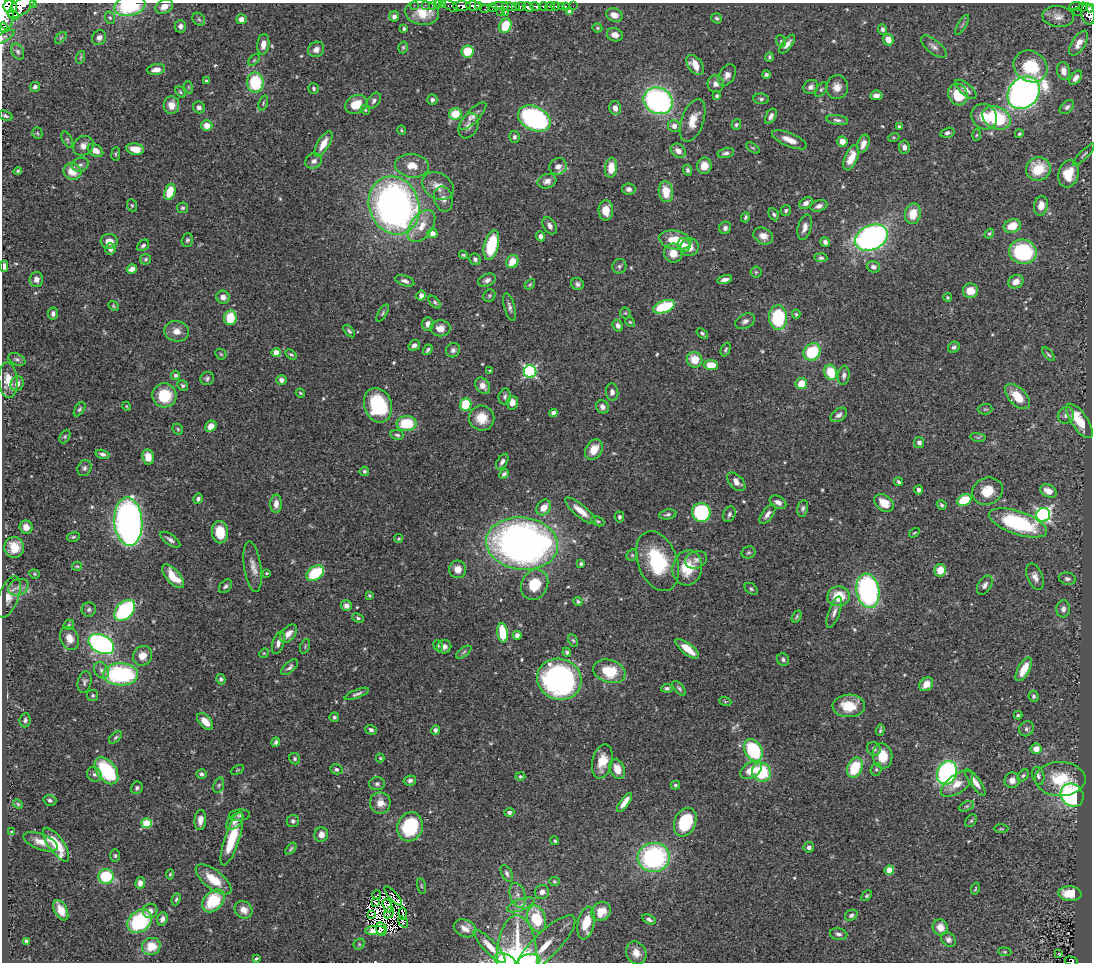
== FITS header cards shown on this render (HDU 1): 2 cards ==
NAXIS1  =                 1090
NAXIS2  =                  960

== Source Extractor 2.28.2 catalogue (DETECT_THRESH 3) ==
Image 1090 x 960 px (HDU 1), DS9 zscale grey, 1 PNG px = 1 image px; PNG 1094 x 964 px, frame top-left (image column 1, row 960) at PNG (2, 3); each listed source drawn as its Kron ellipse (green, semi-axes under 4 px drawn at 4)
Background 0.446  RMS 0.021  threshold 0.0623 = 3 sigma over >= 5 px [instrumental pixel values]
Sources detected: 562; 11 with non-positive FLUX_AUTO (blend fragments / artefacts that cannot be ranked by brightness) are neither listed nor drawn; of the other 551, the 500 brightest by FLUX_AUTO listed and drawn (51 fainter detections omitted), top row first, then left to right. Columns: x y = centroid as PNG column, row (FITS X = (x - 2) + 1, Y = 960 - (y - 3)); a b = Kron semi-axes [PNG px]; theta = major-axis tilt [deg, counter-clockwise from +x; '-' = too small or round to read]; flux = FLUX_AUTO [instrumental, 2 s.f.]
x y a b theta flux
34 4 3 2 - 54
414 5 2 2 - 4.3
425 5 3 2 - 4.4
432 5 2 2 - 5.6
438 5 2 2 - 3.6
442 5 3 2 - 9.6
478 5 3 3 - 73
22 6 16 7 37 750
130 6 16 10 11 100
450 6 9 3 -32 9.1
462 6 9 4 -3 290
473 6 7 4 -5 350
500 6 8 3 1 88
509 6 7 3 -15 120
516 6 3 3 - 50
521 6 5 3 - 71
535 6 5 3 - 87
543 6 4 3 - 100
550 6 5 3 - 120
555 6 4 3 - 120
562 6 3 2 - 29
565 6 3 3 - 11
573 6 3 2 - 1.9
1076 6 7 3 4 59
10 7 7 6 - 570
164 7 9 6 28 12
493 7 4 3 - 63
528 7 5 4 - 310
1083 7 4 3 - 20
1090 8 4 3 - 110
4 9 20 9 -81 2000
485 9 4 4 - 35
1077 11 2 2 - 2.7
500 12 2 2 - 5
570 12 4 4 - 9.9
422 13 17 12 -9 29
505 13 3 2 - 5.2
1088 14 11 6 -79 240
13 15 6 4 -28 120
614 15 8 6 -20 12
394 16 5 5 - 6.2
1058 17 16 10 -6 11
110 18 6 5 - 2.5
717 18 5 5 - 2.7
199 19 7 5 -46 2.8
241 19 5 5 - 6.9
962 25 11 3 59 2.6
180 26 6 6 - 5.3
505 26 7 6 - 41
3 27 4 3 - 30
597 28 5 4 - 1.8
404 29 3 3 - 3.2
882 29 5 4 - 3.8
615 35 8 6 -17 10
4 37 12 4 31 3.1
61 38 7 4 45 2.1
99 38 8 6 53 6.3
888 40 6 5 - 17
781 41 6 4 -71 1.9
1079 43 14 6 58 11
263 44 10 6 83 9.2
787 44 11 5 52 8
403 47 6 4 74 2
934 47 15 6 -39 7.3
316 49 8 7 - 7.4
468 51 6 6 - 43
18 52 8 5 -61 3.5
81 57 6 4 71 1.6
769 57 5 4 - 2.3
254 60 7 4 45 1.9
695 65 11 7 -54 17
1031 66 18 15 -35 61
156 70 9 5 10 9.6
1064 71 9 6 -80 10
727 75 11 7 60 8.9
766 75 4 3 - 3.5
1076 78 8 5 52 7.2
206 81 3 3 - 2.4
255 83 10 8 -89 74
716 84 8 8 - 8.3
35 87 5 5 - 4.1
188 87 6 4 -71 1.6
811 87 7 6 - 6.2
837 87 12 11 - 13
314 88 5 5 - 2.4
821 89 8 5 52 3
966 89 13 5 -40 8.2
180 92 6 4 -51 2.1
1024 93 18 14 48 1100
958 94 11 9 -67 41
876 95 6 5 - 7.5
717 96 4 3 - 3.4
761 99 8 5 -5 3.7
432 100 5 5 - 3.6
374 101 9 6 54 4.6
658 101 15 12 -30 340
263 103 8 4 70 2.5
356 104 11 9 30 23
171 105 9 7 -90 14
199 107 6 5 - 4.4
1067 107 8 5 43 4.1
615 108 7 5 -79 9.2
365 110 5 4 - 1.7
455 114 6 5 - 36
5 116 7 4 -20 3.2
473 116 18 6 46 8.2
771 116 8 5 62 6.5
984 117 13 12 - 23
534 118 17 12 -26 230
996 118 15 11 -26 100
693 120 22 11 71 22
837 120 11 5 -7 4.6
736 124 5 4 - 2.5
207 126 5 5 - 15
469 126 13 9 65 10
674 126 6 6 - 8.9
899 126 3 3 - 3.4
401 130 5 3 - 1.6
37 133 5 5 - 2
947 133 7 5 14 3.8
1019 134 4 4 - 2.3
976 135 5 3 - 1.6
514 137 6 5 - 3.8
894 137 6 3 18 1.7
67 139 9 5 -62 2.9
789 140 19 6 -23 15
842 142 5 5 - 13
323 144 14 6 58 18
863 144 9 6 71 10
83 146 11 9 38 9.8
904 147 6 5 - 5.6
753 148 8 4 -35 2
135 149 9 5 -10 17
95 151 8 6 -31 12
678 151 8 6 -35 9.1
726 153 8 5 12 4.7
116 154 7 3 83 1.8
1084 155 15 2 45 2.5
851 158 13 6 68 20
314 161 9 7 25 6.8
80 165 8 6 21 4.7
412 166 17 12 -7 19
558 166 9 8 - 11
704 166 8 7 - 19
611 168 10 6 85 23
1038 169 12 11 - 42
688 170 5 4 - 3.6
18 171 4 3 - 2.4
72 171 9 8 - 25
1068 174 14 10 74 28
547 181 9 7 18 8.6
438 186 16 12 -31 17
629 189 6 5 - 5.1
170 192 8 5 72 37
666 192 10 7 -82 28
443 199 13 9 -75 9.1
806 203 7 5 33 6.8
132 205 6 5 - 2.2
394 205 30 25 -68 710
819 206 8 5 18 6.5
1041 206 10 7 78 13
183 208 5 5 - 2.6
786 210 5 5 - 2.9
606 211 10 7 89 16
774 214 6 4 -60 2.8
913 214 10 8 75 25
745 217 5 4 - 2.9
421 226 18 10 54 25
550 226 9 6 -58 6.8
1012 226 9 6 19 25
805 227 13 6 76 8.9
725 228 6 6 - 4.2
432 233 5 5 - 12
989 234 5 4 - 2
541 236 5 4 - 5.1
763 236 10 8 -27 11
871 238 17 12 24 440
187 240 7 5 71 3.1
675 240 16 9 -10 35
109 241 8 7 - 14
825 242 5 4 - 5.1
143 245 6 5 - 3.5
491 245 15 7 76 78
684 245 7 6 - 8.1
689 247 9 8 - 15
110 249 5 5 - 5.4
1023 252 14 12 -12 130
673 253 9 9 - 19
464 255 4 3 - 1.9
821 258 6 4 -3 3.1
146 259 5 5 - 2.6
475 259 6 5 - 4.2
512 262 7 5 60 25
4 266 5 4 - 6.1
619 266 7 7 - 3.9
873 267 7 5 -18 5.8
132 269 5 4 - 9
756 272 5 5 - 2
36 279 7 7 - 7
487 280 9 6 23 5.7
725 280 7 4 12 5.8
405 281 10 5 -18 5.5
1016 282 8 6 30 13
530 284 6 4 40 1.8
577 284 6 6 - 4.2
970 291 7 7 - 20
421 296 5 4 - 6.3
489 296 6 5 - 2.4
223 297 6 6 - 9.2
947 297 4 4 - 1.7
435 302 8 4 -48 2.9
113 306 6 4 -42 1.8
510 307 14 5 -76 5.3
664 307 11 6 20 83
53 313 6 5 - 4.2
383 313 10 4 59 2.8
625 313 5 5 - 2.2
796 314 4 4 - 2
778 317 12 9 -88 88
230 318 7 6 - 42
745 321 10 7 28 6.2
630 322 5 4 - 1.7
428 324 6 5 - 7.9
618 326 6 5 - 6.3
440 328 10 8 0 11
176 331 12 10 -14 12
349 331 7 4 -49 2.7
702 333 6 4 -40 2.7
414 345 6 5 - 5.1
954 347 6 5 - 4.1
726 349 7 4 66 2.5
428 350 6 3 53 2.9
453 350 7 6 - 4.7
276 352 4 4 - 17
812 352 9 8 - 75
221 354 6 5 - 1.9
1048 354 8 3 -49 2.3
291 355 6 4 -35 2.3
17 359 9 5 -25 3.6
695 360 8 7 - 26
711 365 7 5 -2 26
490 371 4 4 - 2.5
530 371 6 6 - 200
831 372 8 6 -72 44
176 375 4 4 - 3.9
844 375 10 6 83 4.8
207 379 7 6 - 3.6
8 380 18 9 -86 20
281 380 5 5 - 6
17 384 8 6 62 7.8
801 384 6 5 - 24
183 385 5 5 - 3.2
483 386 9 6 -55 9.3
612 392 8 6 -85 6.7
300 393 5 3 - 1.7
164 395 12 12 - 52
1017 396 15 8 -46 31
505 397 8 6 78 3.7
512 403 7 5 81 13
466 404 6 5 - 53
378 405 17 13 -72 120
127 406 5 3 - 1.6
602 407 7 6 - 6.9
79 409 8 4 58 2.8
985 409 7 5 1 2.3
553 413 4 4 - 11
839 415 9 6 37 6.1
1066 415 8 8 - 7
482 418 13 12 - 26
1080 421 20 8 -56 38
407 423 10 7 1 61
211 426 6 5 - 11
178 429 6 4 -46 2
397 435 7 5 -10 3.1
65 436 7 5 63 2.7
978 437 8 4 -8 2.5
919 442 5 5 - 4.4
594 450 11 8 59 21
103 454 7 4 -14 4.5
148 457 8 6 -82 14
502 462 9 5 58 5.3
84 468 8 6 66 4.1
364 471 5 4 - 2.7
504 474 5 3 - 3.5
736 482 11 6 -46 10
898 482 4 3 - 3.3
918 490 4 4 - 4.3
987 491 15 13 25 31
1049 491 9 6 -27 15
198 499 5 4 - 3.8
964 500 7 5 25 58
778 502 9 6 -28 6.8
884 503 11 7 -37 23
276 504 9 5 88 9.3
942 505 5 4 - 2.8
544 508 8 6 52 17
803 508 8 5 76 3.6
580 511 19 6 -40 17
701 512 9 9 - 130
668 514 9 5 10 3.3
729 514 8 5 68 4.1
767 514 11 5 54 6.8
1043 515 7 7 - 330
619 517 5 4 - 3.2
598 521 7 4 -27 2.5
128 522 24 14 -85 700
1018 523 30 11 -19 160
26 527 7 6 - 12
220 532 11 8 -83 35
914 533 6 3 34 1.7
73 537 6 5 - 2.3
399 539 4 4 - 2.2
170 540 12 5 -36 4.9
522 544 36 26 -6 900
14 547 10 10 - 26
748 552 7 6 - 2.8
632 555 6 5 - 2.3
696 560 11 8 19 6.8
657 561 31 20 -69 92
581 564 3 3 - 2.4
77 566 5 4 - 1.9
253 567 25 8 -82 13
687 568 17 14 78 40
458 569 9 8 - 14
940 570 6 5 - 22
267 573 3 3 - 1.7
315 573 9 6 36 68
34 574 5 4 - 1.7
173 576 15 6 -48 29
1035 577 14 7 -67 8.8
1067 579 9 6 -12 3.9
535 584 15 13 60 40
985 585 10 6 57 6.1
225 586 8 5 49 3.5
18 587 10 8 24 7.9
751 589 7 5 -37 2.8
868 591 17 11 -80 290
369 595 4 3 - 2
839 596 11 10 - 39
8 597 22 10 69 16
578 601 5 4 - 2.6
346 606 5 5 - 7.2
89 609 7 7 - 3.7
1063 609 8 7 - 6.2
125 610 12 8 46 160
834 612 16 5 70 7.3
797 616 6 4 61 2.2
358 618 6 4 -24 3
69 625 6 5 - 2.1
503 633 10 5 -84 50
288 634 10 6 48 12
517 635 4 4 - 6.5
69 638 12 9 -68 14
573 640 7 4 -61 2
278 643 12 5 72 7.7
101 644 13 9 -27 350
305 646 7 4 67 2.1
438 646 6 4 -66 2
444 647 7 6 - 6.2
687 649 14 5 -38 24
464 652 9 4 36 3.1
567 652 4 4 - 2.7
264 653 5 4 - 1.6
142 656 10 9 - 13
783 660 6 5 - 3.4
290 667 10 5 41 4.3
1024 669 13 5 61 26
101 670 9 7 -53 5.7
609 671 16 11 -17 50
120 674 17 11 -2 180
221 679 5 4 - 3.1
559 679 22 20 -20 350
84 682 10 7 76 4.1
926 684 7 6 - 16
667 688 6 4 7 3.5
679 688 9 4 -48 2.9
357 694 13 3 22 4.2
93 695 5 5 - 2.5
1034 696 5 5 - 3.1
725 701 6 4 -20 1.9
849 706 16 11 2 38
1018 715 4 3 - 2.1
334 717 5 4 - 2.6
25 720 7 5 82 3.5
205 722 10 5 -47 16
1026 729 8 7 - 4
371 730 6 4 -17 3.7
435 730 5 4 - 3.8
880 730 6 3 73 2.3
115 737 8 4 44 2.6
276 742 4 3 - 3.2
874 749 7 6 - 5.3
1036 749 5 5 - 11
753 750 12 8 -63 120
882 756 12 9 -82 32
380 758 4 4 - 1.6
295 759 6 5 - 2.7
602 761 17 10 76 22
855 768 10 7 66 57
336 769 6 5 - 3.3
617 769 10 7 -67 17
876 769 6 5 - 2.7
237 770 7 4 27 1.7
751 770 11 7 29 21
106 771 15 9 -54 100
761 772 10 9 - 74
947 773 12 9 66 280
94 774 8 7 - 3.9
201 774 5 4 - 3.4
1023 775 7 4 48 2.6
520 776 5 4 - 1.9
1038 776 9 6 -76 4.4
1060 779 25 17 -1 52
1012 780 8 7 - 9.4
410 781 6 5 - 4.5
975 782 16 5 -54 11
377 784 7 6 - 3.6
957 784 19 9 35 19
219 785 8 5 71 2.8
675 785 5 4 - 2.1
137 788 6 5 - 3.8
1072 795 12 10 -46 200
50 800 6 5 - 3.4
625 802 11 4 54 14
380 803 10 10 - 15
18 804 5 4 - 1.7
967 806 8 4 26 2.8
509 812 5 4 - 3.7
239 815 11 5 6 4.6
200 820 10 6 84 9.3
235 821 10 6 43 7.5
293 821 6 6 - 3.4
971 821 7 5 53 2.3
685 822 15 10 66 89
147 823 5 5 - 71
410 827 15 12 69 100
1001 829 7 3 -1 1.6
12 832 4 4 - 2.1
321 835 7 7 - 10
232 839 28 7 72 53
555 841 4 4 - 2.2
41 842 18 7 -21 15
56 845 20 7 -54 39
809 847 5 5 - 3.9
291 849 7 4 52 2.4
115 856 6 5 - 2.9
654 857 16 14 8 210
889 870 4 4 - 38
507 873 9 5 -62 4
170 874 5 4 - 1.6
106 876 8 7 - 69
213 879 21 9 -38 36
554 881 5 4 - 1.7
140 883 6 5 - 7.2
421 886 8 3 -77 1.8
975 889 6 3 75 1.8
542 892 7 7 - 7.3
1070 894 11 7 -5 30
377 895 4 2 - 1.9
518 895 12 7 -73 8.6
393 896 12 4 -48 1.6
867 896 6 4 45 2.4
176 899 6 4 66 2.3
213 901 13 9 45 66
375 903 4 2 - 2.5
521 905 15 5 21 7
387 906 7 4 -74 3.6
61 910 11 6 -63 17
243 910 9 8 - 12
150 911 7 7 - 8.1
601 912 10 9 - 21
389 913 6 3 58 3.4
371 914 4 3 - 1.9
403 914 6 2 -85 2.8
851 915 7 5 33 3.7
162 919 7 5 69 6.3
537 919 14 9 -73 55
649 919 7 4 -28 3.7
140 921 13 10 39 130
403 922 6 3 -54 1.9
586 923 16 8 79 36
940 927 8 7 - 15
465 928 11 8 -24 10
381 929 7 5 -76 4.1
376 931 10 4 3 3.7
839 934 9 6 -11 4.5
948 939 8 6 -44 5
26 941 4 3 - 3.5
359 944 6 5 - 2
151 946 9 8 - 29
490 946 22 6 -47 14
545 946 41 13 45 26
1005 952 7 4 -6 1.8
636 953 12 9 -62 15
1058 954 3 3 - 2.5
256 958 4 3 - 2
517 959 43 20 -89 140
505 961 11 7 -25 32
529 961 11 6 8 37
1071 961 6 4 -12 62
At the frame edge (FLAGS 8, measured only in part): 12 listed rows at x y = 34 4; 22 6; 130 6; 1090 8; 4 9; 3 27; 4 37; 4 266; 517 959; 505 961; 529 961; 1071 961
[51 fainter detections neither listed nor drawn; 11 non-positive-flux detections neither listed nor drawn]